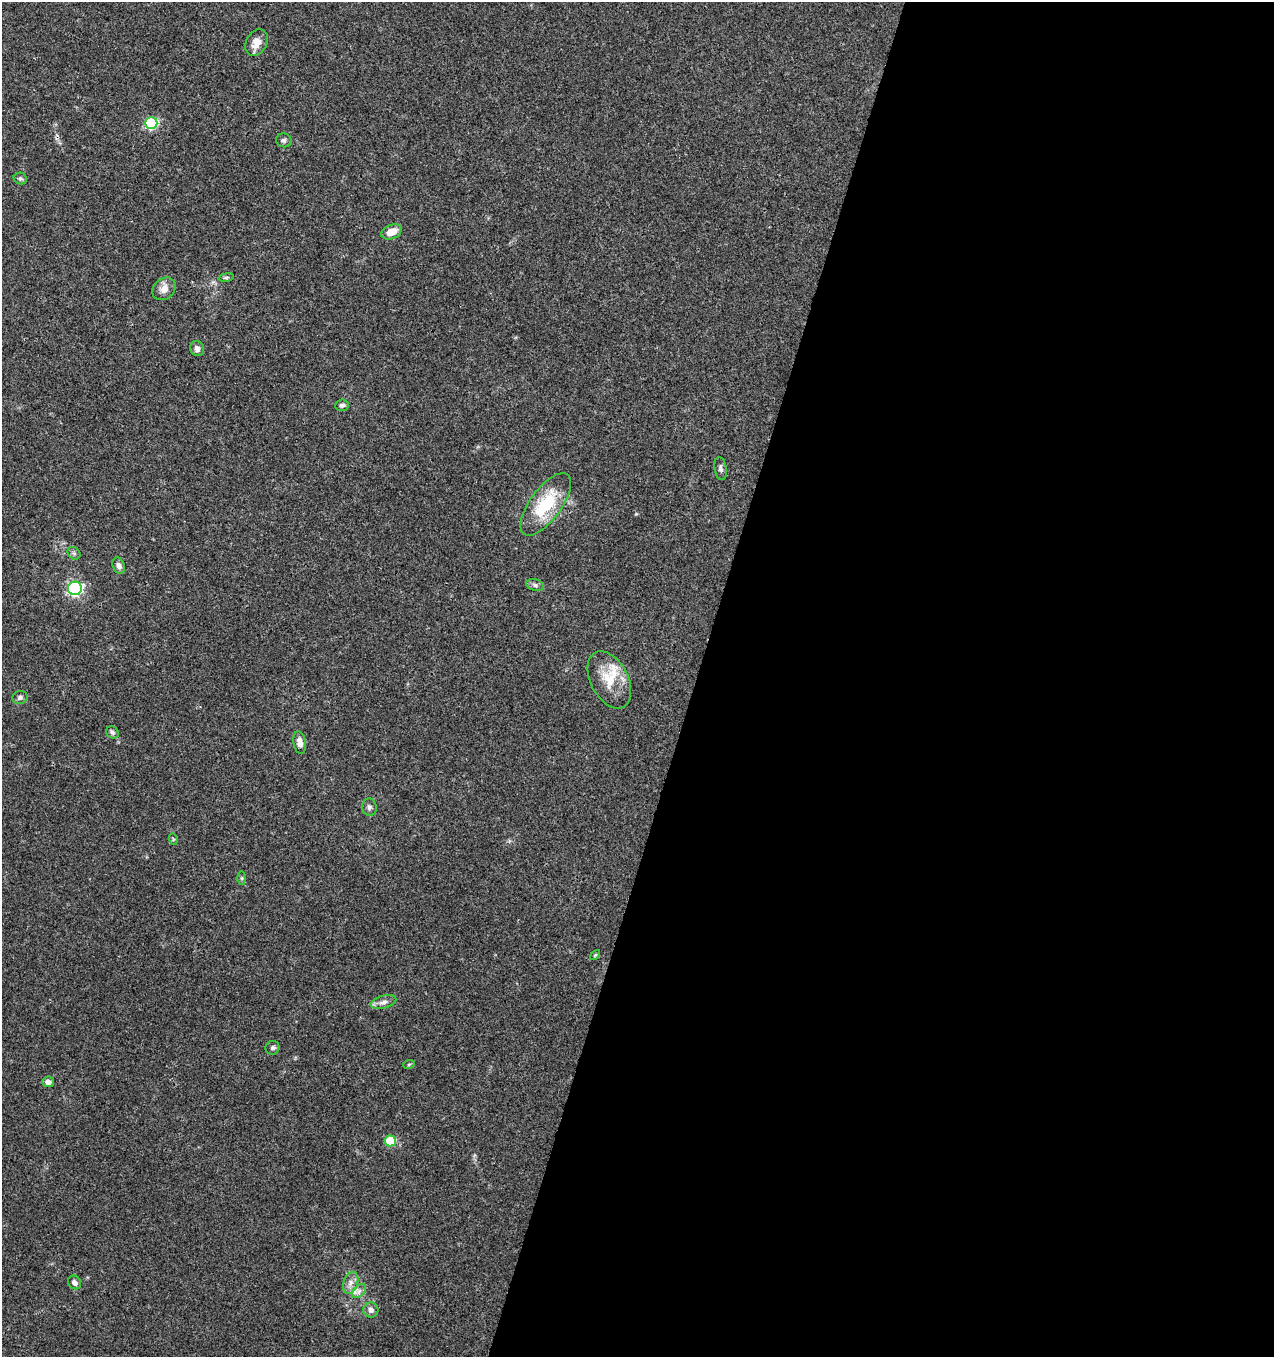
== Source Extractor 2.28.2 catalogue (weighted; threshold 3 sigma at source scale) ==
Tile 12 of 4 x 4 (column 4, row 3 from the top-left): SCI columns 4029-5300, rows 1365-2719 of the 5579 x 5430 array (HDU 1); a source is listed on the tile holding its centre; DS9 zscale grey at full resolution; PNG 1276 x 1359 px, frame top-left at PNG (2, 2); each listed source drawn as its Kron ellipse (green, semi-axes under 4 px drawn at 4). Shown black and unused: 45% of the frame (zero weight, under 3 of 4 exposures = <1% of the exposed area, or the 3 px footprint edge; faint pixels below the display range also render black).
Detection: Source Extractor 2.28.2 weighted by HDU 2 'WHT'; one run over the whole footprint, this tile lists its part. Background 0.0419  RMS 0.0035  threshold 0.0157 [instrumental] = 3 sigma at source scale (4.5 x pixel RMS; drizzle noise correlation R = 1.50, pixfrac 1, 0.0396/0.0396 arcsec/px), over >= 5 px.
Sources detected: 33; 1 inside a brighter listed object's ellipse — not listed separately; the other 32 listed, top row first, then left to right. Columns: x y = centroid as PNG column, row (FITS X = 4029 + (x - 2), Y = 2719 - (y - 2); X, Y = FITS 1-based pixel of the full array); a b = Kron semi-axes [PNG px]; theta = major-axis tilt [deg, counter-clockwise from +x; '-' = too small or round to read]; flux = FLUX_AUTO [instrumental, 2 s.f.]
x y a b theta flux
256 42 14 10 61 3.4
151 123 6 6 - 36
284 140 8 7 - 0.94
20 179 6 5 - 0.66
392 232 11 7 24 4.1
226 277 7 4 8 0.59
164 289 13 10 43 2.8
197 348 8 7 - 1.6
342 405 7 6 - 1.1
720 469 12 6 -82 1
546 504 37 15 54 18
74 553 7 5 -43 0.73
119 566 9 6 -68 1.4
535 585 9 5 -15 1.1
75 588 7 6 - 60
609 680 31 18 -63 10
20 698 8 6 19 0.91
112 732 7 5 -45 0.83
300 743 11 6 -80 2.2
369 807 9 7 -80 1.1
173 839 6 3 -73 0.38
242 878 6 4 -89 0.54
595 955 6 3 45 0.37
384 1002 13 6 15 1.8
272 1048 7 7 - 0.81
409 1064 6 3 20 0.36
48 1082 6 5 - 2
390 1141 5 5 - 15
74 1282 7 6 - 1.5
351 1283 11 7 70 2.1
359 1291 8 5 45 1.3
371 1310 7 7 - 1.6